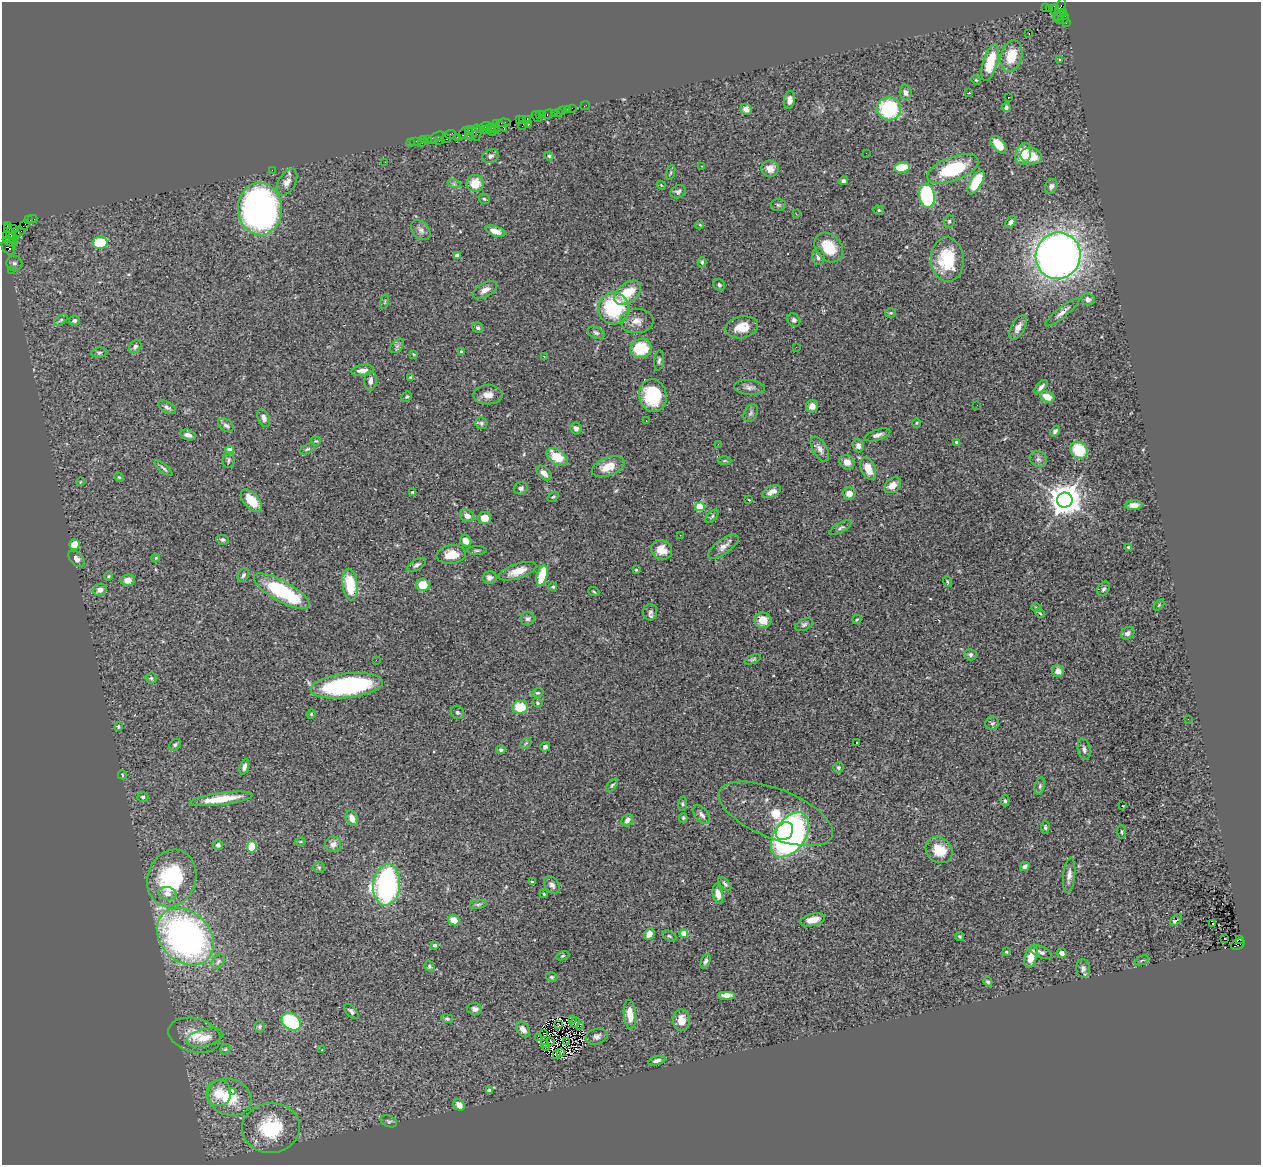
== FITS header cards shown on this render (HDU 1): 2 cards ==
NAXIS1  =                 1259
NAXIS2  =                 1163

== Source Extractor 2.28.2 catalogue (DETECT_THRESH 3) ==
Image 1259 x 1163 px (HDU 1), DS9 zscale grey, 1 PNG px = 1 image px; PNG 1263 x 1167 px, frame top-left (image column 1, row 1163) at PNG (2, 2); each listed source drawn as its Kron ellipse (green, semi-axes under 4 px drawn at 4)
Background 2.65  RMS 0.081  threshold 0.242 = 3 sigma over >= 5 px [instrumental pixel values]
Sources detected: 346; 4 with non-positive FLUX_AUTO (blend fragments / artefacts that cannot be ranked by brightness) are neither listed nor drawn; the other 342 listed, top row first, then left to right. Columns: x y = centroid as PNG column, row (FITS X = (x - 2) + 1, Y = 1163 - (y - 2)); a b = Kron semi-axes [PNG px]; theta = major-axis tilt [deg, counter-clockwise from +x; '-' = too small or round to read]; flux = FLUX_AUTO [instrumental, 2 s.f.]
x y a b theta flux
1045 8 3 2 - 610
1049 8 4 3 - 71
1055 10 6 3 88 1000
1060 10 13 4 75 910
1064 13 4 3 - 230
1059 16 6 2 30 240
1063 19 6 5 - 400
1066 23 3 2 - 110
1029 33 3 2 - 13
1011 56 16 10 75 140
1059 59 3 3 - 6.2
990 62 19 7 74 180
976 80 5 3 - 5.2
906 93 7 6 - 21
969 93 3 2 - 5.7
1008 97 2 2 - 6.1
789 100 9 5 82 27
585 105 5 2 - 61
1006 107 5 4 - 14
572 108 2 2 - 80
567 109 2 2 - 32
746 109 6 5 - 36
889 109 12 11 - 400
562 111 3 3 - 300
554 113 4 2 - 95
558 113 2 2 - 22
543 114 2 2 - 140
548 114 5 3 - 250
539 115 3 2 - 140
537 117 6 4 -56 280
522 119 3 2 - 130
527 119 4 2 - 350
519 120 4 2 - 130
503 123 7 3 8 400
496 124 4 2 - 95
528 124 3 3 - 320
487 126 5 2 - 460
502 126 6 3 -44 490
522 126 4 2 - 240
491 128 5 3 - 690
480 129 4 3 - 410
496 129 5 2 - 170
486 130 4 2 - 150
473 131 5 3 - 400
492 131 4 3 - 780
476 132 8 5 87 1200
464 133 7 3 58 320
470 133 7 4 -77 650
450 134 6 4 6 190
436 137 9 4 31 470
457 137 2 2 - 21
447 139 4 3 - 350
423 140 3 2 - 240
427 140 3 2 - 170
416 141 6 2 0 130
439 141 4 3 - 160
410 142 4 2 - 89
422 143 2 2 - 290
998 145 10 6 -51 81
866 153 2 2 - 3.6
1023 154 11 7 74 120
490 156 8 6 27 17
549 156 4 4 - 7.5
1031 156 11 8 -14 99
385 162 3 2 - 5.3
702 166 2 2 - 12
902 167 8 5 8 140
770 169 8 8 - 43
953 169 27 12 21 320
272 170 2 2 - 26
671 173 8 3 71 7.2
843 181 5 4 - 15
287 182 14 8 60 40
976 182 13 6 60 190
475 183 8 8 - 100
454 184 7 4 -18 9.9
661 185 4 3 - 4.3
1051 186 7 6 - 17
678 192 8 6 27 14
927 196 12 7 -81 520
484 199 6 5 - 7.6
778 205 7 6 - 11
260 209 26 22 -87 2200
879 210 5 4 - 7.3
796 214 3 2 - 13
32 219 5 2 - 110
28 220 4 2 - 130
949 221 6 5 - 8.1
1011 222 6 4 53 19
7 225 4 3 - 100
24 225 5 4 - 190
700 225 4 3 - 4.2
12 229 5 3 - 220
421 230 11 8 -49 25
495 231 10 5 -20 47
18 232 6 5 - 870
11 235 12 4 -61 890
16 235 4 3 - 450
7 236 3 2 - 86
9 242 7 3 -27 490
100 243 7 6 - 230
829 247 16 12 -48 150
8 248 8 5 -51 610
457 255 4 3 - 24
1058 256 23 22 - 4500
818 257 8 6 -88 21
947 260 22 16 -86 240
702 262 5 4 - 8.7
14 263 8 7 - 18
11 270 2 2 - 50
719 285 6 5 - 13
485 290 13 7 29 36
628 292 15 9 37 140
1088 299 7 6 - 25
385 302 7 3 77 5.1
614 308 16 15 - 400
1062 312 22 5 39 31
891 313 5 4 - 7.4
61 320 8 4 36 7.8
794 320 7 6 - 14
74 321 5 5 - 11
637 321 16 12 -1 53
742 327 16 11 11 88
1018 327 13 6 61 33
478 328 6 5 - 14
596 333 9 5 -23 15
397 346 8 5 45 13
135 347 7 5 51 14
796 347 3 2 - 7.3
641 348 11 9 17 220
461 352 4 3 - 11
99 353 8 5 6 9.6
414 354 4 3 - 5.4
544 356 3 2 - 9.9
659 360 10 5 84 14
362 370 11 5 9 30
411 377 4 2 - 5.8
370 381 10 6 85 23
749 387 15 7 -5 26
1041 387 9 4 48 19
488 395 14 9 0 44
653 396 17 13 -77 310
407 397 6 4 41 7.4
1047 397 7 5 -23 69
977 405 2 2 - 8.9
812 406 6 6 - 32
167 407 10 5 -32 17
751 413 9 6 61 15
264 418 9 6 -68 23
646 421 3 2 - 5.1
481 423 6 5 - 11
917 423 4 3 - 4.8
226 425 8 5 -38 18
576 428 6 5 - 18
1055 431 6 4 49 13
188 435 8 5 -16 22
877 435 13 5 17 21
316 441 5 4 - 6.3
957 442 3 3 - 7.7
718 444 2 2 - 11
858 446 6 5 - 22
307 449 8 4 26 10
820 449 14 7 -61 29
230 450 4 4 - 62
1079 450 9 7 -44 190
557 457 12 7 -35 120
1038 459 9 7 -31 20
228 460 8 6 81 13
724 461 7 3 1 7.9
847 462 8 7 - 37
608 467 17 9 21 94
164 468 11 3 -41 11
868 469 12 7 -69 71
544 473 9 5 -43 32
119 477 5 4 - 5.7
80 482 4 2 - 3.4
893 485 9 7 36 48
521 488 7 6 - 19
412 492 4 3 - 8.5
772 492 10 5 26 34
849 494 6 6 - 40
553 497 6 3 35 6.5
749 500 3 2 - 3.3
1065 500 8 7 - 11000
251 501 14 7 -47 100
1134 505 8 5 3 34
700 507 5 4 - 230
467 516 7 6 - 33
712 516 8 4 47 10
485 518 6 6 - 59
841 528 12 4 29 14
680 535 2 2 - 3.1
223 540 6 5 - 12
466 541 6 5 - 45
75 544 5 5 - 53
723 546 18 7 36 36
1129 547 3 3 - 22
477 550 10 3 0 8.5
662 550 11 9 -30 66
451 555 15 9 6 77
156 558 4 4 - 5.3
77 559 10 6 -46 22
416 565 10 5 31 18
636 570 3 3 - 4.8
517 571 20 7 19 78
243 575 7 5 61 12
542 575 10 5 75 200
109 576 5 3 - 5.3
490 577 7 6 - 22
128 580 7 5 6 38
947 582 5 3 - 5.9
350 585 16 7 -83 170
423 585 6 6 - 95
553 587 4 4 - 7.1
1104 589 8 5 56 13
100 590 7 6 - 27
282 591 31 10 -29 480
594 592 5 3 - 5.9
1159 605 6 4 46 6.4
1036 607 5 3 - 4.4
650 612 8 7 - 16
1040 613 5 3 - 6
527 619 7 7 - 15
857 619 5 3 - 5.7
763 620 8 7 - 69
804 625 9 5 26 13
1128 633 7 6 - 19
970 655 6 5 - 13
753 659 9 4 20 9.4
376 660 2 2 - 69
1058 671 6 6 - 31
151 678 5 5 - 9.2
347 686 36 12 7 770
537 693 6 4 11 7.8
538 703 5 4 - 8.6
520 707 8 6 3 160
457 712 7 6 - 10
311 714 5 4 - 6.6
1188 719 2 2 - 12
992 723 7 6 - 13
118 727 3 3 - 8.8
856 742 3 2 - 8.8
526 743 6 4 45 8.8
175 745 6 5 - 9.5
545 747 5 4 - 14
1084 749 10 6 -80 19
501 750 4 4 - 11
244 767 8 4 71 21
838 768 5 5 - 10
122 775 4 4 - 6.6
612 785 8 4 52 8.3
1040 786 9 5 77 11
143 797 5 5 - 11
221 799 32 6 8 150
1005 801 5 4 - 9.5
683 804 7 4 83 7.7
1123 806 3 2 - 3.6
776 814 61 25 -22 320
702 815 11 6 -51 22
352 818 8 5 -64 37
683 818 5 4 - 7
627 820 7 5 50 29
1045 827 6 4 86 9.5
784 831 10 7 50 420
1122 832 7 3 -85 6
790 835 25 15 55 1500
300 842 5 3 - 5.6
333 844 8 7 - 32
218 845 5 5 - 10
252 847 6 5 - 120
939 850 14 12 -39 120
1025 867 5 4 - 24
319 868 6 5 - 8.7
1069 875 18 6 84 32
172 878 29 24 71 530
532 881 3 3 - 7.5
725 884 8 4 -50 11
387 885 21 13 85 1200
552 885 9 7 -53 23
167 894 9 6 -13 29
544 894 4 3 - 4.8
718 894 10 5 -78 37
478 904 8 4 9 11
454 920 6 5 - 57
813 920 13 6 14 61
1176 920 7 3 42 14
1212 923 3 3 - 95
649 934 6 5 - 42
684 934 4 4 - 110
669 936 7 4 -27 9
960 936 4 4 - 7.6
185 937 32 24 -46 2100
1225 939 3 2 - 7
1240 939 3 2 - 380
1238 944 7 5 31 890
435 945 4 3 - 15
1006 952 3 2 - 5.9
1041 952 11 5 -23 17
1062 953 5 4 - 19
563 956 7 4 19 7.9
1031 956 12 6 73 78
1141 960 8 2 22 5.8
218 961 8 5 50 14
706 961 8 4 69 14
429 966 5 5 - 9
1083 968 9 7 -82 20
552 977 6 4 -15 7.7
988 982 5 4 - 11
727 995 9 4 0 31
475 1009 7 5 -5 18
351 1011 9 5 -47 13
630 1014 14 6 -85 77
447 1019 6 4 -8 9.9
573 1020 2 2 - 0.8
681 1020 10 8 -89 61
291 1022 10 8 -35 440
575 1023 5 2 - 3.6
559 1025 3 2 - 4.7
580 1026 3 2 - 3.6
260 1027 5 5 - 8.9
523 1029 9 6 -52 35
544 1033 3 2 - 6.2
194 1035 27 17 -14 110
597 1036 11 7 18 22
205 1038 19 8 13 68
539 1038 3 2 - 5.1
551 1041 4 2 - 4.9
567 1041 3 2 - 4.9
545 1043 3 2 - 3.8
547 1047 3 2 - 3.5
225 1049 6 4 43 7.3
322 1050 3 2 - 8.7
561 1052 4 3 - 2.7
556 1054 3 2 - 7.5
657 1061 9 4 16 20
489 1091 4 3 - 16
232 1092 4 3 - 45
219 1093 13 12 - 110
230 1097 22 18 -18 200
459 1105 6 5 - 45
389 1121 8 5 -21 10
271 1128 29 25 5 340
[4 non-positive-flux detections neither listed nor drawn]